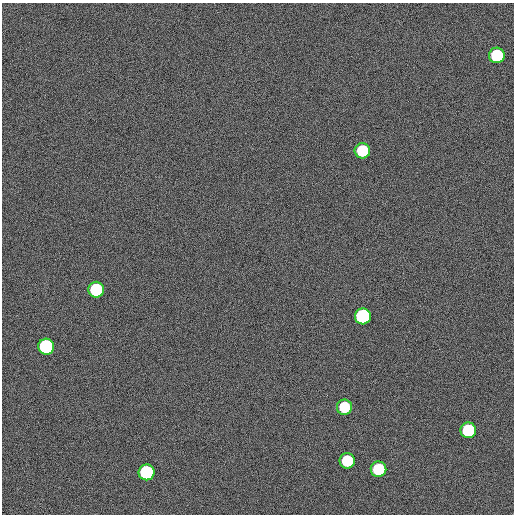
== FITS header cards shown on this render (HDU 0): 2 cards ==
NAXIS1  =                  512
NAXIS2  =                  512

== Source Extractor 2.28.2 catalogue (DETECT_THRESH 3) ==
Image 512 x 512 px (HDU 0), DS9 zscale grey, 1 PNG px = 1 image px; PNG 516 x 516 px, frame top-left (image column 1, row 512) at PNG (2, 3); each listed source drawn as its Kron ellipse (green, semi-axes under 4 px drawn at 4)
Background 275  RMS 10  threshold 30.4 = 3 sigma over >= 5 px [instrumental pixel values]
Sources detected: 10; all 10 listed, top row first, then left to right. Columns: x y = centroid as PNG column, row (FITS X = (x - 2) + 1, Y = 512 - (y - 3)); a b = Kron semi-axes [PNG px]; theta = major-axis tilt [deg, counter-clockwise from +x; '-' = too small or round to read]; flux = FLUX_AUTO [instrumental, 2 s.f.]
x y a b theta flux
497 55 8 8 - 56000
362 151 7 7 - 48000
96 290 8 8 - 76000
363 316 8 8 - 220000
46 347 8 8 - 210000
344 407 7 7 - 33000
468 430 8 8 - 68000
347 461 7 7 - 40000
378 469 8 8 - 50000
147 472 8 8 - 130000